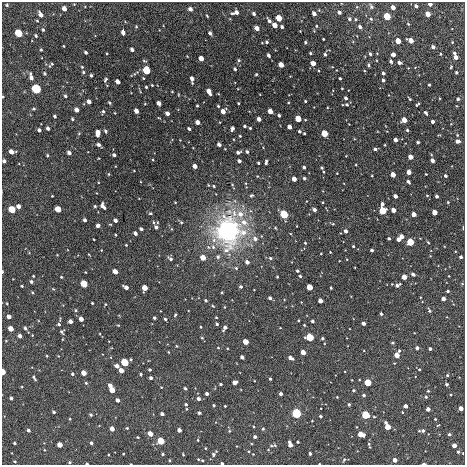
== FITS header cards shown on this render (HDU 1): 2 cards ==
NAXIS1  =                  463 / length of data axis 1
NAXIS2  =                  463 / length of data axis 2

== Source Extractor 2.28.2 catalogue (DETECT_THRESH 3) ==
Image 463 x 463 px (HDU 1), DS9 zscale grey, 1 PNG px = 1 image px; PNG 467 x 467 px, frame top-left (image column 1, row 463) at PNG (2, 2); no overlay
Background -2.41e-04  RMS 0.0018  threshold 0.00554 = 3 sigma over >= 5 px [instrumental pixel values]
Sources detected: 408; all 408 listed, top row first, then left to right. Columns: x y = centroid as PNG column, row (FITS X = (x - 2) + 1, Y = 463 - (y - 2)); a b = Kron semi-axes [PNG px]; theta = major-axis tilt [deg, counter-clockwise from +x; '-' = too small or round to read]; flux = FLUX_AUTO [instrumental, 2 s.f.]
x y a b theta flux
430 4 4 3 - 0.62
7 5 4 4 - 0.16
371 6 7 5 -64 0.3
416 6 4 3 - 0.38
393 7 4 3 - 1.1
64 8 4 4 - 0.75
190 9 4 3 - 0.54
237 12 4 4 - 0.54
339 12 4 3 - 0.43
232 13 6 3 -7 0.16
41 14 6 4 -59 0.62
254 14 3 3 - 0.31
314 14 4 3 - 0.7
428 14 4 4 - 1.8
207 16 3 2 - 0.11
387 16 4 4 - 9.4
279 18 4 4 - 3.9
349 19 5 4 - 0.24
356 19 4 3 - 0.15
371 19 4 4 - 0.19
37 21 3 3 - 0.11
269 21 5 3 - 0.38
408 24 3 2 - 0.12
275 25 4 4 - 1.6
316 26 4 3 - 0.12
136 27 4 3 - 0.12
282 27 3 3 - 0.29
360 27 4 3 - 0.35
257 28 4 4 - 0.95
43 30 4 3 - 0.16
300 31 2 2 - 0.065
19 33 5 4 - 7.6
123 33 5 3 - 0.63
210 33 4 3 - 0.38
36 36 4 3 - 0.15
323 39 3 2 - 0.11
411 40 4 4 - 1.7
398 41 4 4 - 3
267 42 4 3 - 0.21
305 42 3 3 - 0.16
452 42 4 4 - 0.13
262 43 3 2 - 0.075
64 46 3 2 - 0.083
433 47 4 3 - 0.52
132 49 4 3 - 0.45
41 50 3 2 - 0.11
86 52 4 3 - 0.23
310 53 3 2 - 0.16
454 53 4 3 - 0.22
325 54 4 3 - 0.26
370 54 3 3 - 0.24
440 54 3 3 - 0.12
268 55 4 3 - 0.34
393 55 4 4 - 0.72
456 57 4 4 - 0.94
201 58 4 4 - 1.2
239 60 5 4 - 0.18
391 61 4 3 - 0.23
399 62 4 3 - 0.54
313 63 4 4 - 1.4
51 65 8 3 44 0.17
281 65 4 3 - 2
369 65 5 3 - 0.15
82 67 3 3 - 0.11
451 67 4 3 - 0.14
235 69 3 3 - 0.22
146 70 5 4 - 7.8
83 72 4 4 - 0.19
456 72 3 3 - 0.21
44 73 4 3 - 0.17
383 73 3 3 - 0.32
256 74 3 2 - 0.13
91 75 3 3 - 0.19
31 77 8 4 -77 0.57
340 78 3 2 - 0.16
192 79 6 3 -85 0.69
105 80 4 3 - 0.19
383 80 3 3 - 0.31
118 82 4 3 - 0.8
152 85 3 2 - 0.11
429 85 3 3 - 0.16
146 87 3 3 - 0.15
36 89 6 5 - 10
238 89 3 2 - 0.076
342 89 3 2 - 0.096
209 91 6 3 -61 1.2
172 92 3 2 - 0.087
65 96 4 3 - 0.21
3 97 3 2 - 0.094
346 98 3 3 - 0.34
410 99 4 2 - 0.13
458 99 3 3 - 0.26
305 101 3 3 - 0.13
89 102 4 3 - 0.69
109 103 4 3 - 0.16
159 103 4 3 - 0.77
238 103 3 2 - 0.11
288 103 3 2 - 0.086
145 104 4 2 - 0.073
347 104 3 3 - 0.14
417 105 4 3 - 0.19
197 106 3 3 - 0.15
218 106 3 3 - 0.15
34 109 5 4 - 0.15
77 110 4 4 - 0.74
103 111 5 4 - 0.2
136 111 4 3 - 1
223 111 4 4 - 1.1
270 111 4 4 - 1.9
115 113 4 2 - 0.079
167 113 4 3 - 0.6
426 113 4 3 - 0.23
279 115 3 3 - 0.26
55 116 3 3 - 0.23
159 118 4 2 - 0.083
72 119 3 3 - 0.15
259 119 4 3 - 0.75
298 119 4 4 - 4.2
404 120 4 4 - 2.2
198 122 4 4 - 0.9
433 122 3 3 - 0.44
245 126 3 3 - 0.21
289 127 4 3 - 1.2
48 128 4 3 - 0.35
232 128 4 3 - 0.44
250 128 3 3 - 0.14
189 129 3 3 - 0.24
39 130 4 3 - 0.32
407 130 3 3 - 0.19
106 131 4 3 - 0.19
299 131 3 3 - 0.19
79 133 5 3 - 0.1
98 133 6 4 88 1.2
304 133 3 2 - 0.15
324 133 4 4 - 6.7
457 135 4 3 - 0.11
240 136 3 2 - 0.12
395 140 4 3 - 0.76
457 141 4 3 - 0.63
418 142 3 3 - 0.22
219 144 4 3 - 0.51
98 145 4 3 - 0.38
385 145 2 2 - 0.076
375 149 3 3 - 0.27
11 152 5 4 - 0.89
238 152 4 3 - 0.34
247 152 4 3 - 0.27
69 153 4 3 - 0.5
47 155 3 3 - 0.14
114 155 4 3 - 0.33
411 157 4 4 - 1.4
153 160 3 2 - 0.091
432 160 4 3 - 0.65
4 161 4 3 - 0.31
239 161 4 3 - 0.43
266 162 5 3 - 0.3
258 163 3 2 - 0.15
356 165 3 2 - 0.087
195 166 4 3 - 1
304 167 3 3 - 0.32
322 168 5 4 - 0.25
409 172 4 3 - 1.2
337 173 3 2 - 0.077
109 174 3 3 - 0.12
426 174 2 2 - 0.084
393 175 4 3 - 2.1
372 176 3 2 - 0.09
445 176 3 3 - 0.31
304 178 3 3 - 0.27
294 179 4 3 - 1.4
408 182 4 3 - 0.31
214 186 4 3 - 0.13
52 196 2 2 - 0.089
251 196 4 4 - 0.18
395 196 4 3 - 0.8
427 196 4 3 - 0.12
437 196 3 3 - 0.37
175 202 3 2 - 0.086
323 202 3 2 - 0.097
448 202 3 3 - 0.099
382 204 4 3 - 0.48
18 206 4 3 - 0.72
95 206 3 3 - 0.16
103 206 6 4 -60 0.61
12 209 4 4 - 4.9
58 209 4 4 - 3.1
314 210 4 3 - 0.5
393 210 4 3 - 1.2
383 211 5 4 - 4.6
434 212 4 4 - 2
150 213 5 3 - 0.16
240 214 9 9 - 1.3
284 214 6 5 - 5.2
414 214 4 4 - 1.1
85 220 3 3 - 0.33
115 220 4 3 - 0.44
153 222 5 3 - 0.13
157 222 4 2 - 0.093
181 222 4 3 - 0.16
244 222 7 7 - 0.94
333 224 4 3 - 0.13
98 226 4 3 - 0.4
297 226 2 2 - 0.065
156 227 4 3 - 0.37
275 228 3 3 - 0.11
463 228 4 2 - 0.083
141 229 4 3 - 0.32
171 229 4 3 - 0.094
228 231 28 27 - 22
346 231 3 3 - 0.54
135 233 4 3 - 0.45
115 235 3 2 - 0.12
402 236 4 4 - 1.4
389 238 3 3 - 0.21
255 239 6 5 - 0.59
398 239 4 3 - 0.74
94 240 2 2 - 0.083
410 242 5 4 - 4.9
428 242 4 2 - 0.11
305 243 3 3 - 0.13
126 245 3 2 - 0.098
353 246 3 3 - 0.18
372 250 3 3 - 0.28
321 253 2 2 - 0.096
57 255 2 2 - 0.074
89 255 3 2 - 0.085
218 257 6 5 - 0.27
461 257 3 3 - 0.32
203 258 4 4 - 3.3
270 258 4 4 - 0.21
170 259 6 4 -34 0.33
247 262 4 3 - 0.62
236 268 5 5 - 0.19
297 271 3 3 - 0.24
2 272 3 2 - 0.15
115 272 4 4 - 1.4
413 274 4 3 - 0.49
33 276 3 2 - 0.12
300 276 3 3 - 0.19
449 276 3 2 - 0.072
61 277 3 3 - 0.12
277 277 3 2 - 0.13
404 277 4 3 - 2.2
31 282 3 3 - 0.28
84 284 5 4 - 3.9
392 284 2 2 - 0.067
462 284 5 3 - 0.1
397 285 5 3 - 0.51
22 286 3 3 - 0.12
126 287 5 3 - 0.71
241 287 3 3 - 0.29
310 287 4 4 - 4.2
145 288 4 4 - 2.2
331 288 3 3 - 0.16
53 289 5 3 - 0.12
448 291 3 3 - 0.21
32 292 4 3 - 0.11
222 292 2 2 - 0.11
270 298 3 3 - 0.37
443 299 4 3 - 0.8
206 301 3 3 - 0.22
320 301 4 4 - 1.4
7 303 3 3 - 0.091
92 303 3 3 - 0.13
105 304 4 3 - 0.1
213 306 4 3 - 0.13
225 307 3 2 - 0.087
76 310 4 3 - 0.14
429 311 6 4 -52 0.25
381 314 4 3 - 0.17
175 315 4 3 - 0.16
9 317 4 3 - 0.8
216 317 3 2 - 0.11
154 318 3 3 - 0.26
81 319 4 3 - 0.95
165 319 3 3 - 0.21
298 320 3 2 - 0.12
70 321 4 3 - 0.75
312 321 3 3 - 0.25
363 323 3 3 - 0.54
59 324 4 3 - 0.19
217 324 3 3 - 0.25
304 325 3 2 - 0.094
201 327 3 2 - 0.11
25 328 4 4 - 0.3
225 328 5 3 - 0.58
11 329 4 4 - 1.6
62 332 4 4 - 0.23
20 336 4 3 - 0.51
309 337 5 5 - 4.4
202 338 4 3 - 0.12
322 338 3 3 - 0.24
246 342 4 4 - 2.9
392 343 4 3 - 0.17
177 346 4 3 - 0.11
218 348 4 2 - 0.091
417 348 3 3 - 0.42
430 349 3 3 - 0.38
399 351 4 3 - 0.19
168 352 3 2 - 0.081
303 352 4 4 - 2.4
397 355 4 4 - 2.2
47 356 3 2 - 0.11
242 357 4 3 - 0.48
290 358 5 3 - 0.75
124 362 5 5 - 4.3
394 363 3 3 - 0.076
117 366 4 3 - 0.71
419 369 3 3 - 0.12
121 370 4 4 - 1.3
149 370 3 3 - 0.18
3 372 4 3 - 2.2
84 373 4 4 - 1.7
72 374 3 3 - 0.23
141 374 3 3 - 0.17
447 375 4 3 - 0.2
34 378 6 3 -59 0.23
151 378 3 3 - 0.35
270 379 3 3 - 0.19
352 380 2 2 - 0.071
234 382 4 4 - 1.1
86 383 4 3 - 0.14
368 383 4 4 - 7.3
221 384 3 3 - 0.22
447 384 3 3 - 0.27
110 386 4 3 - 0.74
161 387 3 2 - 0.074
185 388 3 3 - 0.23
112 390 4 4 - 3.1
353 390 3 3 - 0.2
428 391 3 3 - 0.16
207 394 3 3 - 0.42
281 394 3 3 - 0.48
364 395 3 3 - 0.24
451 395 4 3 - 0.11
337 397 3 2 - 0.077
426 397 4 4 - 0.22
11 398 3 3 - 0.25
199 399 3 3 - 0.49
117 400 4 3 - 0.61
186 404 3 3 - 0.23
349 404 3 3 - 0.19
214 405 3 3 - 0.19
225 406 3 3 - 0.13
405 406 4 3 - 0.89
461 408 4 4 - 1.7
186 409 3 2 - 0.099
428 409 3 3 - 0.8
54 412 3 3 - 0.26
199 413 3 3 - 0.26
296 413 6 5 - 3.8
162 414 3 3 - 0.5
91 415 3 3 - 0.21
365 415 5 5 - 3.7
320 416 3 3 - 0.23
374 417 3 3 - 0.11
70 419 3 2 - 0.099
435 419 3 3 - 0.11
312 421 2 2 - 0.079
438 425 5 3 - 0.1
357 427 3 2 - 0.078
387 427 5 4 - 3.6
127 428 3 3 - 0.1
112 429 4 3 - 1.3
263 429 4 3 - 0.18
28 430 3 3 - 0.36
179 430 4 3 - 0.66
229 431 4 4 - 0.15
423 431 5 5 - 0.39
150 434 4 4 - 1.6
361 434 4 4 - 3.3
449 434 4 4 - 0.29
138 437 3 2 - 0.13
255 437 3 3 - 0.35
198 440 3 3 - 0.099
161 441 5 4 - 5
298 442 3 3 - 0.16
15 443 3 3 - 0.2
91 443 3 3 - 0.3
290 444 6 3 -75 1.2
60 445 4 4 - 1.6
369 445 6 2 -73 0.18
454 445 4 3 - 1.2
271 446 7 5 -10 0.25
205 448 3 2 - 0.089
44 450 4 3 - 0.097
249 451 3 3 - 0.11
458 452 4 3 - 0.23
310 453 3 3 - 0.24
463 453 3 2 - 0.097
123 454 2 2 - 0.098
163 454 3 3 - 0.19
213 454 6 5 - 0.26
253 454 2 2 - 0.071
108 455 2 2 - 0.099
183 455 3 3 - 0.097
198 459 3 2 - 0.089
170 460 3 2 - 0.13
202 460 3 3 - 0.15
344 460 6 4 62 0.19
395 460 4 3 - 1.2
15 461 4 3 - 0.13
70 462 3 3 - 0.14
222 463 3 3 - 0.18
87 464 3 2 - 0.19
131 464 2 2 - 0.075
319 464 2 2 - 0.086
424 464 4 2 - 0.24
At the frame edge (FLAGS 8, measured only in part): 11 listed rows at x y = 430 4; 3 97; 4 161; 2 272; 3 372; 463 453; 222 463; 87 464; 131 464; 319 464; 424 464